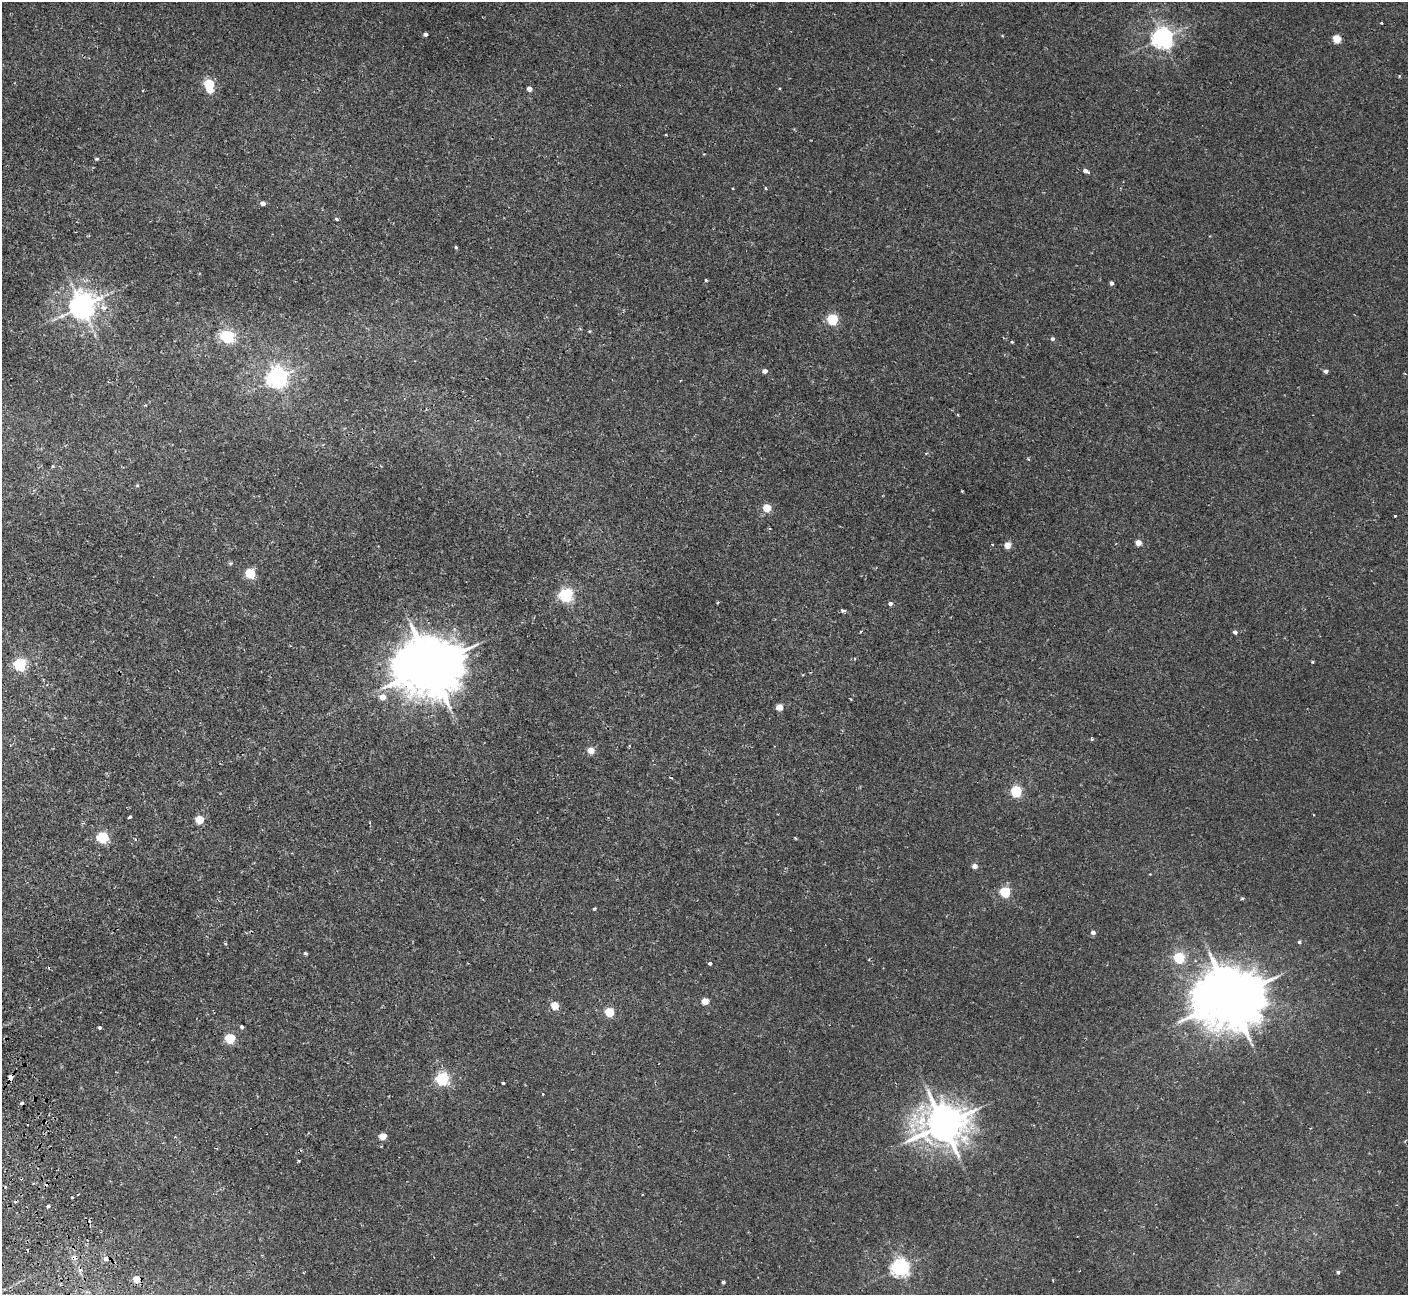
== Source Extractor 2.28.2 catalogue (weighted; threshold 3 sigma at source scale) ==
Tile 7 of 4 x 4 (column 3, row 2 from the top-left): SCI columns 2868-4273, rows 2773-4065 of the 5737 x 5674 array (HDU 1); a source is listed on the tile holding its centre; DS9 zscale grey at full resolution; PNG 1410 x 1297 px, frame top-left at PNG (2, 2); no overlay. Shown black and unused: <1% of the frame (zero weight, under 2 of 3 exposures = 3% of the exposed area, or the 3 px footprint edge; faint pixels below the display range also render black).
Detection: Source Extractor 2.28.2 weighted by HDU 2 'WHT'; one run over the whole footprint, this tile lists its part. Background 0.0296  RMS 0.0027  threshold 0.012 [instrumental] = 3 sigma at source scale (4.5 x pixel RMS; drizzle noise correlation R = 1.50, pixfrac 1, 0.05/0.05 arcsec/px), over >= 5 px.
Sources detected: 91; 7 cosmic-ray / hot-pixel residue — not listed; the other 84 listed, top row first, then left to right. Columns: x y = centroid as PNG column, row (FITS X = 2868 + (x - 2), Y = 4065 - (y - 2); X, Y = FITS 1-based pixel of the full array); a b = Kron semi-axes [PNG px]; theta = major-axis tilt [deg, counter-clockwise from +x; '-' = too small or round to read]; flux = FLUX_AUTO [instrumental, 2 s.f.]
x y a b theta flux
1381 23 3 3 - 0.2
425 34 4 3 - 0.82
1162 38 7 6 - 170
1337 38 5 4 - 8.7
209 84 5 5 - 21
529 89 4 4 - 2.1
210 90 5 4 - 2.8
665 135 3 2 - 0.22
97 159 4 3 - 0.33
1086 171 7 4 -28 1.2
732 188 3 2 - 0.2
766 188 3 3 - 0.55
263 203 5 4 - 1.2
336 219 5 3 - 0.43
456 247 4 3 - 0.29
706 280 4 4 - 0.25
1111 283 4 4 - 0.87
82 306 8 8 - 310
104 308 9 7 -28 1.7
832 319 5 5 - 26
227 336 6 5 - 39
1052 339 5 4 - 0.64
1012 342 4 3 - 0.22
765 371 5 4 - 1.2
1326 371 4 4 - 1
277 377 7 7 - 110
1028 459 5 3 - 0.22
53 466 4 4 - 0.32
137 486 5 3 - 0.26
767 508 5 4 - 7.4
1395 516 3 3 - 0.37
1138 543 4 4 - 3.5
1007 545 4 4 - 4
230 563 5 4 - 0.41
250 573 5 5 - 18
566 595 6 5 - 51
890 604 5 4 - 0.64
843 610 5 4 - 0.68
861 632 4 2 - 0.27
1235 632 5 4 - 0.7
1313 662 5 3 - 0.25
19 664 6 5 - 38
430 666 19 16 10 1700
383 697 5 5 - 2.7
779 707 5 4 - 3.8
1092 739 4 3 - 0.42
629 746 4 2 - 0.22
591 750 5 4 - 4.1
1016 791 5 5 - 28
130 817 4 3 - 0.47
199 820 5 5 - 8.2
103 837 5 5 - 24
795 838 3 3 - 0.24
975 866 5 4 - 1.6
1150 874 3 2 - 0.16
1005 892 5 5 - 21
1242 899 3 3 - 0.61
594 909 4 3 - 0.28
1093 932 4 4 - 1.2
1299 942 4 4 - 0.41
305 953 4 4 - 0.36
1179 958 5 5 - 26
710 963 3 3 - 1.3
1230 998 20 16 13 2000
705 1001 5 4 - 4.5
554 1005 5 5 - 6.2
609 1012 5 5 - 13
99 1027 4 4 - 0.41
242 1027 3 3 - 0.69
230 1038 5 5 - 16
11 1077 5 3 - 1.8
442 1078 6 5 - 47
503 1083 3 3 - 0.36
22 1103 3 3 - 0.57
943 1124 12 11 - 720
383 1136 5 4 - 5.3
72 1197 3 3 - 0.76
48 1207 3 3 - 2
74 1258 8 6 -13 0.96
105 1259 6 6 - 0.93
900 1267 6 6 - 110
1338 1272 4 4 - 0.44
136 1279 5 4 - 4.6
723 1282 3 3 - 0.5
Overlapping masked pixels (flux is a lower limit): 3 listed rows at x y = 11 1077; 74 1258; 136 1279